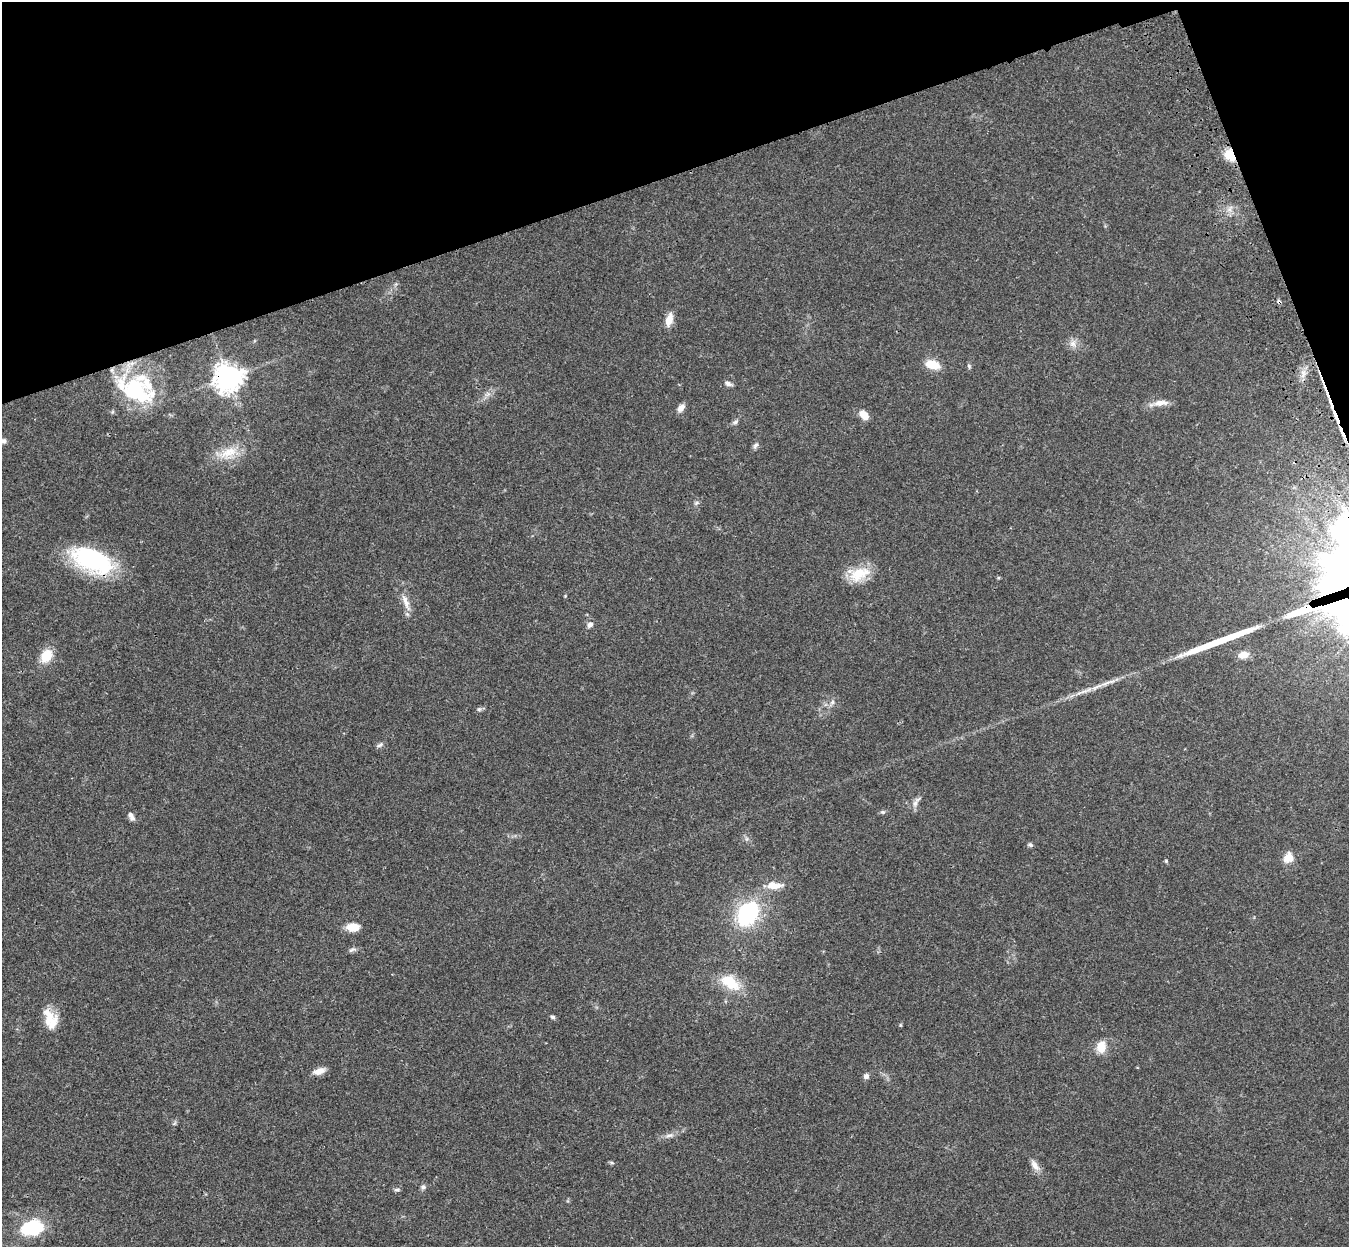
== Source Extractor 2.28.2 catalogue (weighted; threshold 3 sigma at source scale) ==
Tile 3 of 4 x 4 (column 3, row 1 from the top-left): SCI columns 2812-4158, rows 4060-5304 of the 5621 x 5509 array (HDU 1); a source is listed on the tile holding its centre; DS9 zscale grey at full resolution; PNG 1351 x 1249 px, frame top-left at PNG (2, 2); no overlay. Shown black and unused: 17% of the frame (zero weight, under 3 of 4 exposures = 6% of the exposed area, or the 3 px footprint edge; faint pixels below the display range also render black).
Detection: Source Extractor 2.28.2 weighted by HDU 2 'WHT'; one run over the whole footprint, this tile lists its part. Background 0.0467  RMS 0.0051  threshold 0.0232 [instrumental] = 3 sigma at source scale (4.5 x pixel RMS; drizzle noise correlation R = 1.50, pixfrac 1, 0.05/0.05 arcsec/px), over >= 5 px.
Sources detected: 60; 2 inside a brighter object's white glare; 3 cosmic-ray / hot-pixel residue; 1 long thin detection or spike segment (spike, bleed or trail) — not listed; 3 inside a brighter listed object's ellipse — not listed separately; the other 51 listed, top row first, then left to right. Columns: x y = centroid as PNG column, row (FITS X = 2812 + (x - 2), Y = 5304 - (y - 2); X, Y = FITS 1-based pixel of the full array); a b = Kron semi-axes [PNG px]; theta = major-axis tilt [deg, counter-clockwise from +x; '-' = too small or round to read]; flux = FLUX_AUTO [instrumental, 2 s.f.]
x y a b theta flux
1230 155 13 9 -54 10
669 320 13 7 76 6.1
1073 344 10 9 - 2.9
932 364 17 9 -17 8.3
969 366 7 5 -69 0.85
1303 374 12 7 90 3.2
228 378 9 8 - 600
728 383 9 5 -28 1.8
136 388 29 20 -36 30
1160 403 19 7 4 4.5
681 408 9 7 52 2.9
864 415 12 7 -50 5.2
1336 417 30 4 -68 7.6
735 422 8 5 11 1.1
3 441 8 6 -16 1.4
755 445 9 5 45 1.3
228 453 30 13 19 11
696 503 6 5 - 0.92
92 561 40 20 -22 66
859 574 30 16 23 13
406 602 25 7 -69 4.8
590 625 8 6 47 2
1243 655 12 8 10 5.1
46 656 13 10 57 11
1097 687 21 5 26 4.1
832 702 7 5 24 1.4
479 709 6 5 - 0.92
380 745 9 5 26 1.3
916 802 17 6 56 2.4
883 812 6 5 - 0.91
131 816 11 6 -62 2.3
1030 845 6 5 - 1.1
1288 858 14 12 54 5.2
1166 861 4 4 - 0.54
774 885 22 9 -1 6.1
748 913 20 14 58 55
353 927 15 9 2 6
352 950 11 5 20 1.3
730 982 29 16 -35 14
48 1017 26 14 -83 8.9
553 1017 6 5 - 0.92
900 1025 6 4 -90 0.51
1101 1047 14 11 82 6.4
319 1071 15 7 18 3.8
866 1076 5 5 - 2.5
669 1135 12 4 1 1.7
612 1163 6 3 -19 0.71
1035 1165 15 8 -56 3.5
423 1187 7 6 - 1.2
397 1189 7 4 -3 0.97
32 1228 22 14 12 29
Overlapping masked pixels (flux is a lower limit): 3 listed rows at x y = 1230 155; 228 378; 1336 417
Isophote crosses this tile's border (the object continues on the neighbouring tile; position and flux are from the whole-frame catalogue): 1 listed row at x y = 3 441